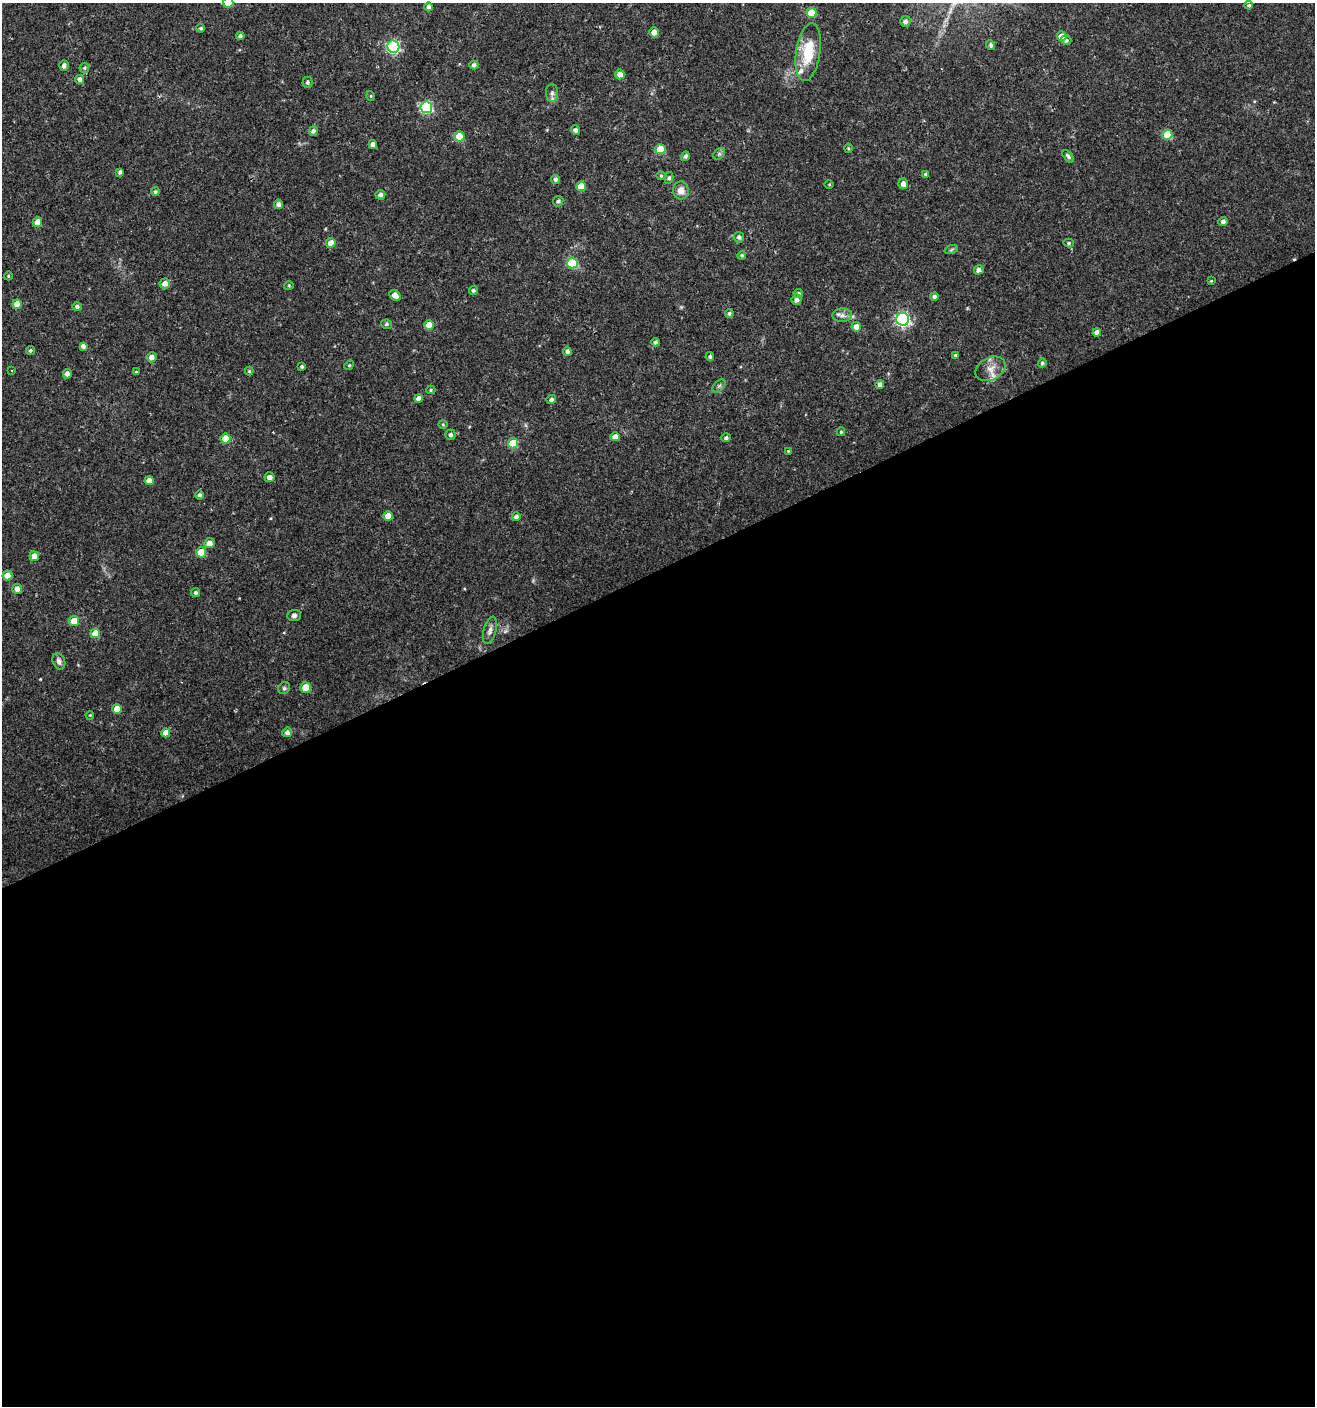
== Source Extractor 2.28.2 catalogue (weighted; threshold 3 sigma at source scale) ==
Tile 15 of 4 x 4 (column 3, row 4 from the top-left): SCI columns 2707-4019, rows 1-1404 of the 5473 x 5615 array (HDU 1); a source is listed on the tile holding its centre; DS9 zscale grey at full resolution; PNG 1317 x 1408 px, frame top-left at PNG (2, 3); each listed source drawn as its Kron ellipse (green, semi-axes under 4 px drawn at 4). Shown black and unused: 60% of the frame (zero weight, under 2 of 3 exposures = <1% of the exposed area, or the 3 px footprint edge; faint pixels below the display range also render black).
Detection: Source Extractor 2.28.2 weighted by HDU 2 'WHT'; one run over the whole footprint, this tile lists its part. Background 0.0247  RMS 0.0041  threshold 0.0186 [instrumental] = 3 sigma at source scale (4.5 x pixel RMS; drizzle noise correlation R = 1.50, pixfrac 1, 0.0396/0.0396 arcsec/px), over >= 5 px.
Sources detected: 123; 1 inside a brighter listed object's ellipse — not listed separately; the other 122 listed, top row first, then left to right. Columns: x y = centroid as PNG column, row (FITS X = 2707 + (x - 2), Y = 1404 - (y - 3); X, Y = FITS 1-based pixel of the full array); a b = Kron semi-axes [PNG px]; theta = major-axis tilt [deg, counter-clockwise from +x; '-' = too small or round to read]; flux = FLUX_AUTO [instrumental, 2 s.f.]
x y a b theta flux
228 3 5 5 - 8.8
1249 5 4 4 - 0.66
429 7 4 4 - 1.4
811 13 5 5 - 11
905 21 5 5 - 1.5
201 28 4 4 - 0.64
654 32 5 4 - 2.8
240 36 4 4 - 1
1062 36 5 5 - 4.4
1066 40 5 4 - 0.89
991 45 5 4 - 1.1
393 47 6 6 - 54
808 52 29 12 81 15
474 65 4 4 - 1.1
64 66 5 4 - 1.6
84 68 5 5 - 0.53
620 74 5 5 - 3.3
80 79 4 4 - 2.1
307 82 5 5 - 0.93
552 93 9 6 90 1.3
371 96 5 3 - 0.37
426 107 6 6 - 40
575 130 5 4 - 1.5
313 131 5 4 - 1.2
1167 135 5 5 - 12
460 136 5 5 - 10
373 145 4 4 - 2
848 148 4 4 - 0.47
660 149 5 5 - 9.6
719 154 6 5 - 0.69
685 156 5 4 - 0.96
1068 156 7 4 -51 0.96
120 172 4 3 - 0.9
926 174 4 3 - 0.79
661 176 4 4 - 0.47
669 178 6 4 80 0.8
555 179 4 4 - 1.1
903 184 5 5 - 2.3
829 185 5 3 - 0.37
581 186 5 5 - 6.9
681 190 9 8 - 3
155 192 4 4 - 0.83
380 195 5 5 - 1.4
558 201 5 5 - 1.1
278 204 4 4 - 1.5
1223 221 4 4 - 1.4
37 222 5 4 - 4.7
739 237 5 5 - 1.2
331 243 5 4 - 3.5
1069 243 5 4 - 0.57
951 250 7 4 19 0.67
742 255 4 4 - 0.62
572 263 5 5 - 16
979 270 5 4 - 1.9
8 276 4 3 - 0.32
1211 281 3 3 - 0.37
165 284 5 5 - 2.5
289 286 5 3 - 0.39
473 290 4 4 - 0.77
798 293 5 4 - 0.89
395 295 6 4 -39 3
934 297 4 4 - 1.1
796 300 5 5 - 1.7
17 304 5 4 - 3.7
77 307 4 4 - 1.2
729 313 4 4 - 0.81
842 315 9 6 2 1.8
903 319 6 6 - 72
386 324 5 4 - 0.7
429 325 5 5 - 6.3
856 327 5 4 - 2.8
1097 333 4 4 - 2.2
655 342 4 4 - 0.97
83 346 4 4 - 1.4
30 351 5 4 - 0.66
567 351 4 4 - 1.2
955 355 4 4 - 0.63
710 356 4 4 - 0.78
151 357 5 5 - 2.3
1042 363 4 4 - 0.71
349 365 5 4 - 0.49
302 367 3 3 - 0.62
990 369 16 11 28 4.3
12 371 3 2 - 0.32
249 371 4 4 - 0.49
136 372 3 3 - 2.3
67 374 5 4 - 1.7
880 384 4 4 - 1.9
719 386 8 4 45 0.84
431 390 4 4 - 0.59
418 398 4 4 - 2
551 400 5 4 - 1.1
443 424 4 4 - 0.46
841 432 4 3 - 0.48
450 435 5 5 - 1.2
615 437 5 4 - 2.9
726 438 5 4 - 0.91
226 439 5 5 - 7.7
513 443 5 5 - 13
788 451 4 4 - 0.38
270 477 5 5 - 2
149 480 4 4 - 2.8
199 495 4 4 - 1
388 516 5 4 - 4.7
516 517 4 4 - 1.4
209 543 5 5 - 3
201 552 5 5 - 9.3
34 556 5 5 - 3.4
7 575 5 5 - 3.8
17 589 5 5 - 2.2
196 592 4 4 - 0.88
294 615 7 5 3 1.1
74 621 5 5 - 7.2
490 630 14 6 74 1.8
95 633 5 5 - 6.8
59 661 8 6 -66 1.5
306 687 5 5 - 10
284 688 6 5 - 0.74
117 709 5 4 - 4.7
90 715 4 3 - 0.35
287 732 5 4 - 1.5
166 733 4 4 - 3.7
Isophote crosses this tile's border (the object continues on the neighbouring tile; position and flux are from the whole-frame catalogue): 1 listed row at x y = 228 3